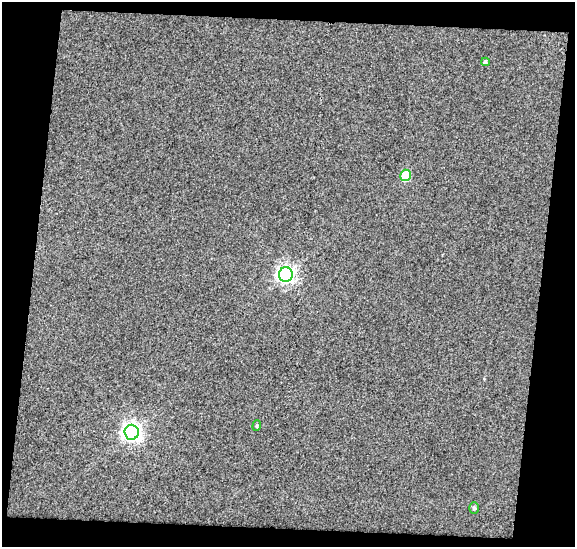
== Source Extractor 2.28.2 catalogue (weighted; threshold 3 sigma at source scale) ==
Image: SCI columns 1-573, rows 27-571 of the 573 x 598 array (HDU 1 of 3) = the unmasked area's bounding box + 8 px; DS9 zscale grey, full resolution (1 PNG px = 1 image px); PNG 577 x 549 px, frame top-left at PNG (2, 2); each listed source drawn as its Kron ellipse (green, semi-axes under 4 px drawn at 4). Shown black and unused: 17% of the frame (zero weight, under 2 of 3 exposures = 2% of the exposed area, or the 3 px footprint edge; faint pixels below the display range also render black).
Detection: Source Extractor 2.28.2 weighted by HDU 2 'WHT'. Background 0.0487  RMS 0.045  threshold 0.201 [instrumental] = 3 sigma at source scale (4.5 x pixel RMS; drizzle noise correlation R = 1.50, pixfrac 1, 0.0396/0.0396 arcsec/px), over >= 5 px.
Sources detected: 6; all 6 listed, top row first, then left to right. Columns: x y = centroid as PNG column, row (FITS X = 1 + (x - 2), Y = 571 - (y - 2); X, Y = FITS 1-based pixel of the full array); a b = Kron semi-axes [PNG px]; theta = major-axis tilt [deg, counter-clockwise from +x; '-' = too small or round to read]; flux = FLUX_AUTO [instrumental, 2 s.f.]
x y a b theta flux
485 62 4 3 - 8.8
405 175 6 5 - 140
286 274 7 7 - 1700
257 426 5 4 - 5.5
132 432 7 7 - 2100
474 508 6 4 -90 9.2